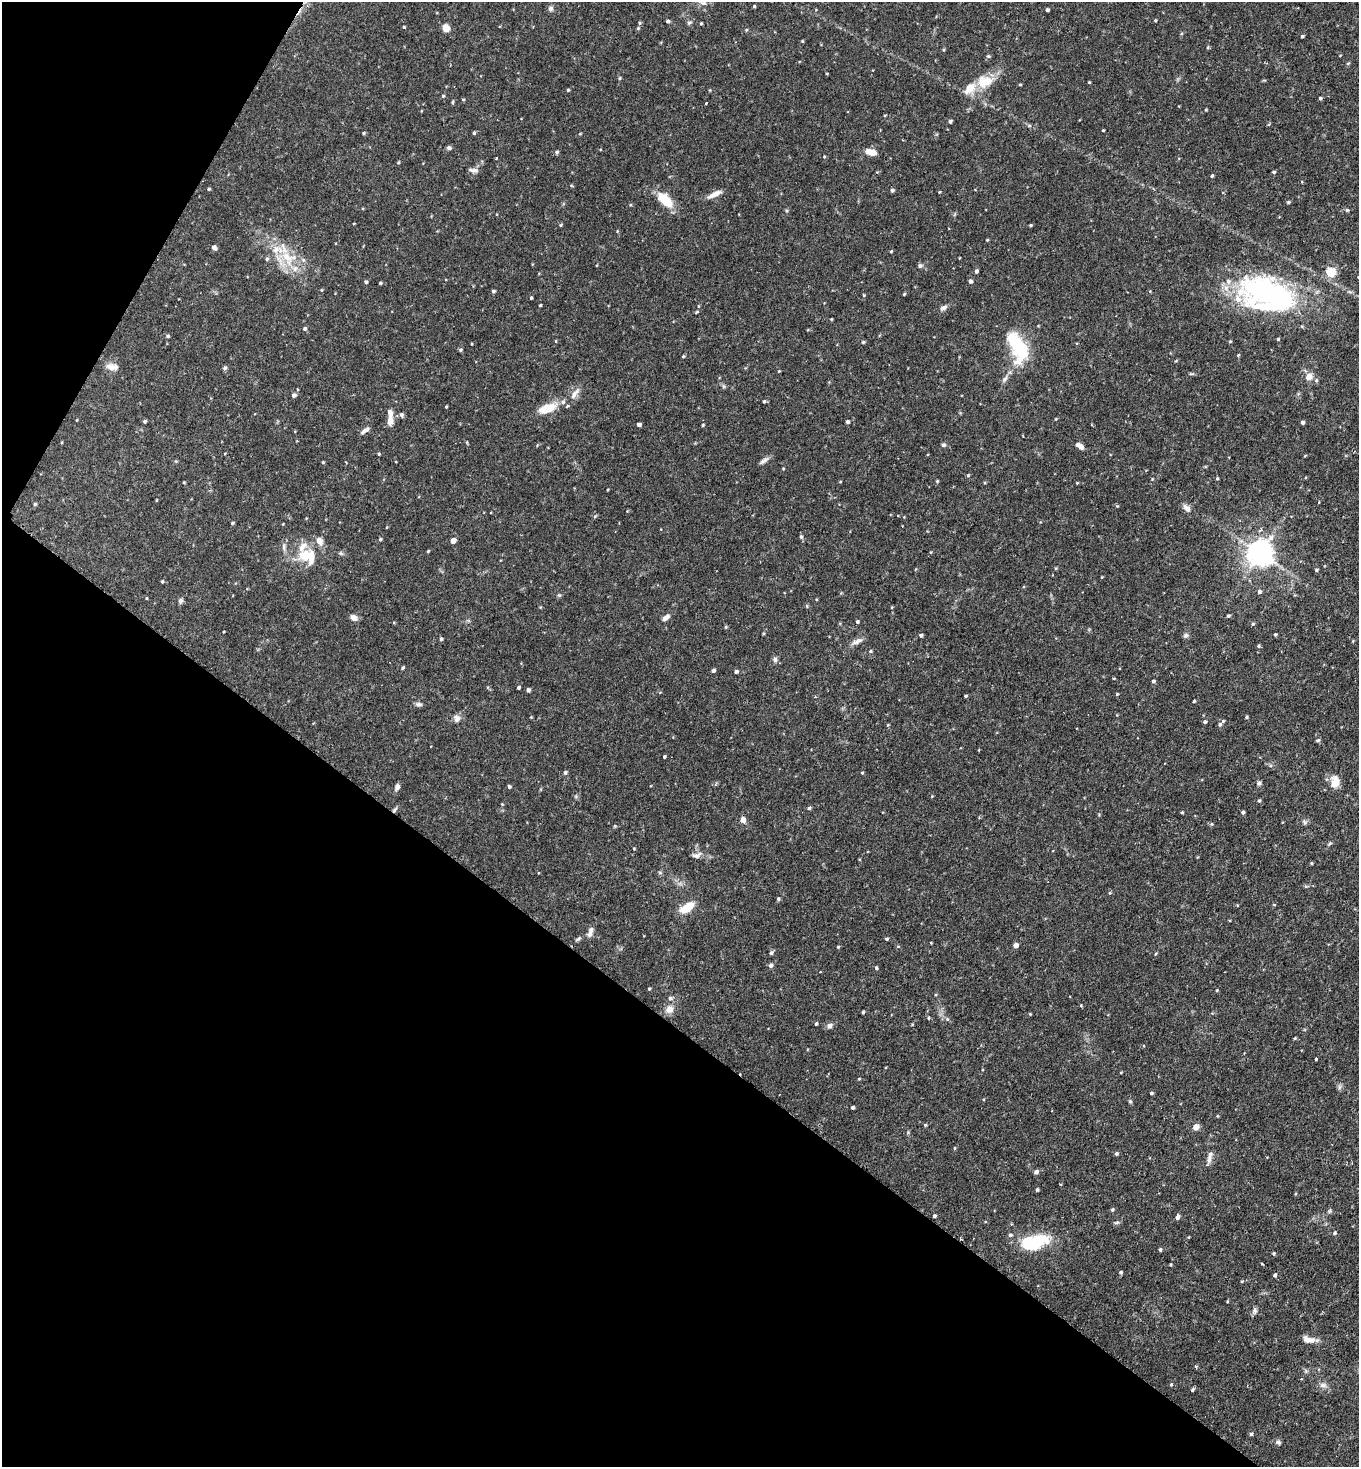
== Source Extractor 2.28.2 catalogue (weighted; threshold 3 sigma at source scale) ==
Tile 9 of 4 x 4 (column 1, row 3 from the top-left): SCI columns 340-1696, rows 1473-2937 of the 5925 x 5903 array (HDU 1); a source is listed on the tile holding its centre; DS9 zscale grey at full resolution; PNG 1361 x 1469 px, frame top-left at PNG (2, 2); no overlay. Shown black and unused: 34% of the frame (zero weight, under 2 of 3 exposures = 3% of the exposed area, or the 3 px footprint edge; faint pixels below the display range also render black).
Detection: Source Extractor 2.28.2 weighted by HDU 2 'WHT'; one run over the whole footprint, this tile lists its part. Background 0.0863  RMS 0.0053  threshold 0.0237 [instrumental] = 3 sigma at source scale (4.5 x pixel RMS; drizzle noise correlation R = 1.50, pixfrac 1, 0.05/0.05 arcsec/px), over >= 5 px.
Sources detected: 256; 11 inside a brighter listed object's ellipse — not listed separately; the other 245 listed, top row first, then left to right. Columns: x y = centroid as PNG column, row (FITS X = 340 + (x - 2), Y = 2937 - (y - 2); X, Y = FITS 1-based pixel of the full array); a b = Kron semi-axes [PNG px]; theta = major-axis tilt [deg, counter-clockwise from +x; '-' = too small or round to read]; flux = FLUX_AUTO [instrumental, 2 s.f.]
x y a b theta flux
703 3 9 6 -1 1.5
754 6 3 3 - 0.63
550 8 7 7 - 1.3
1047 10 3 3 - 0.97
1155 20 3 3 - 0.54
668 21 4 4 - 1.1
640 23 5 4 - 0.61
689 23 7 5 39 0.95
701 23 3 3 - 0.46
404 27 4 3 - 0.5
446 28 6 6 - 5.7
638 28 5 4 - 0.58
746 30 4 3 - 0.48
1302 36 4 3 - 0.66
802 41 4 3 - 0.46
988 56 5 4 - 0.64
1348 63 5 4 - 0.57
827 73 3 2 - 0.4
619 78 5 4 - 0.58
985 81 21 17 8 11
1089 82 3 3 - 0.42
1020 84 4 3 - 0.43
568 90 4 3 - 0.53
443 96 4 4 - 0.51
1320 98 4 4 - 0.8
463 99 5 3 - 0.38
452 102 5 3 - 0.59
706 103 3 2 - 0.44
1206 110 4 3 - 0.44
950 121 4 3 - 1
1029 126 6 4 0 0.7
1103 130 3 2 - 0.44
363 133 4 4 - 0.54
474 133 4 4 - 0.75
449 148 6 5 - 0.93
557 152 4 4 - 0.92
872 152 9 7 3 4
824 156 4 4 - 0.42
496 158 3 3 - 0.78
398 162 4 3 - 0.47
473 170 14 5 -5 1.8
1274 172 4 3 - 0.77
1212 176 3 3 - 0.71
209 189 4 3 - 0.64
892 190 4 3 - 1.2
939 192 4 3 - 0.41
714 194 19 6 26 3.7
665 200 19 10 -45 13
1288 202 4 4 - 0.67
1347 210 5 4 - 0.72
561 225 4 3 - 0.49
1030 225 4 3 - 0.56
987 240 3 3 - 0.43
214 248 6 5 - 1.8
891 251 4 3 - 0.59
288 258 30 19 -38 18
920 266 6 5 - 1.1
976 271 5 4 - 1.1
1331 272 5 5 - 28
1358 277 4 3 - 0.36
970 281 5 4 - 0.98
366 282 5 4 - 0.75
380 283 3 3 - 0.64
493 291 5 4 - 0.8
904 294 5 3 - 0.46
1266 294 70 39 -16 100
864 295 5 3 - 0.44
531 298 3 3 - 0.65
540 305 3 3 - 0.46
944 307 10 5 27 1.6
697 312 5 3 - 0.51
831 319 3 2 - 0.38
305 329 5 5 - 0.95
168 336 5 4 - 0.71
1278 339 3 3 - 0.53
556 341 5 3 - 0.38
1230 341 4 4 - 0.47
863 342 5 4 - 0.58
1017 347 38 17 -66 30
460 350 5 4 - 0.73
1238 355 5 3 - 0.43
683 356 4 3 - 0.54
110 367 14 9 -37 3.6
225 368 5 4 - 1.1
779 371 3 3 - 0.37
1309 377 11 9 43 3.6
1005 379 11 5 57 1.8
723 386 6 4 -71 0.72
575 394 20 7 56 3.8
294 395 5 5 - 1.3
764 401 4 4 - 0.64
446 407 3 2 - 0.45
547 408 22 11 21 9.6
401 415 6 5 - 1.2
1056 419 4 3 - 0.37
145 421 4 4 - 0.81
390 421 12 7 86 3.2
847 422 4 4 - 1
1303 423 4 4 - 1.3
639 425 4 3 - 1.4
703 425 4 3 - 0.53
365 430 13 5 35 1.8
466 442 5 3 - 0.47
944 445 6 5 - 0.98
1080 446 9 5 -37 2.7
379 454 4 4 - 0.44
1305 456 5 3 - 0.44
764 461 14 5 36 1.8
323 462 4 4 - 0.46
968 475 5 4 - 0.58
1152 479 4 3 - 0.38
1217 479 5 3 - 0.49
937 481 5 3 - 0.47
184 482 3 3 - 0.43
840 482 4 3 - 0.39
1077 483 4 4 - 0.41
156 500 4 3 - 0.33
35 504 5 4 - 0.58
1117 506 4 4 - 0.44
1187 508 12 7 -46 2.4
232 523 4 3 - 0.66
801 537 5 5 - 0.88
380 539 4 4 - 0.62
319 541 13 8 -62 3.2
453 541 5 4 - 4.5
284 547 13 4 -84 1.6
428 551 5 3 - 0.47
1260 553 8 8 - 590
305 556 19 16 52 11
1316 570 4 3 - 0.69
162 582 4 3 - 0.54
1259 592 5 5 - 1.1
559 595 5 5 - 0.62
147 598 4 2 - 0.45
180 601 8 6 64 1.1
891 607 4 3 - 0.49
1228 616 4 3 - 0.74
666 617 11 6 39 2.3
354 618 9 6 -26 2.4
857 622 4 4 - 0.76
1253 624 5 4 - 0.7
726 627 5 4 - 0.53
223 632 3 2 - 0.37
1275 634 4 4 - 0.57
921 635 4 3 - 0.97
1186 635 7 6 - 1.2
441 639 4 4 - 0.82
857 641 16 6 23 2.4
1258 646 5 4 - 0.65
870 651 4 3 - 0.61
775 659 7 6 - 1.4
403 668 4 3 - 0.58
713 670 4 4 - 1.2
736 672 5 4 - 1
1153 681 4 4 - 0.82
518 688 4 3 - 0.79
528 690 4 4 - 1.3
1117 694 4 3 - 0.43
966 696 4 3 - 0.56
1194 701 4 3 - 0.5
419 704 8 6 -11 1.5
531 717 3 3 - 0.36
1247 717 4 4 - 0.6
457 718 10 9 - 2.4
1205 722 4 4 - 0.9
1220 724 5 5 - 0.92
888 725 4 4 - 0.46
1318 740 6 5 - 0.71
664 756 3 3 - 0.63
565 773 5 4 - 1
862 773 4 3 - 0.48
1335 782 16 10 89 5.5
1259 783 7 5 61 1.1
397 787 8 5 70 1.9
509 787 4 4 - 0.84
1259 801 4 4 - 0.72
809 808 4 4 - 0.74
394 810 8 4 49 1.1
1182 812 3 3 - 0.53
1243 812 4 4 - 0.89
743 820 7 6 - 2.2
1305 822 8 5 -51 1
1211 824 5 4 - 0.63
1330 844 7 4 44 0.69
634 849 3 3 - 0.42
697 855 13 7 16 2.3
1311 863 4 4 - 0.49
660 873 6 4 -1 0.67
778 899 4 4 - 0.82
1237 905 4 3 - 0.38
687 907 14 7 33 11
590 932 13 6 74 2.3
887 939 4 3 - 0.66
1016 945 4 4 - 3.2
838 947 4 3 - 0.53
771 953 5 4 - 0.96
1155 954 5 3 - 0.47
771 965 6 5 - 1.4
876 968 4 4 - 0.75
649 989 4 3 - 0.55
1217 990 4 3 - 0.45
670 998 6 5 - 1.1
670 1009 11 10 - 3.7
863 1012 3 3 - 0.66
1030 1014 3 3 - 0.41
929 1018 4 3 - 0.48
816 1024 4 3 - 0.63
829 1026 7 6 - 1.8
1295 1038 4 3 - 0.48
1316 1059 3 2 - 0.65
1121 1072 4 3 - 0.42
859 1079 4 3 - 0.4
1339 1087 7 4 89 1.1
1151 1093 4 3 - 0.66
1130 1101 5 4 - 0.61
853 1107 3 3 - 1.1
1196 1127 6 6 - 3.3
954 1148 5 3 - 0.41
1116 1153 5 4 - 0.84
1209 1157 19 6 78 2.6
1036 1172 6 5 - 1.3
1037 1190 3 3 - 0.77
1112 1210 5 4 - 0.72
1329 1211 6 5 - 0.78
934 1216 4 3 - 0.85
1177 1217 6 4 66 1.5
1335 1233 5 5 - 0.73
1010 1235 5 4 - 0.99
1189 1237 4 3 - 0.4
1035 1242 32 15 15 26
1160 1250 4 3 - 0.69
1274 1254 4 4 - 0.66
1262 1264 3 2 - 0.47
1121 1272 5 4 - 0.78
1275 1275 5 4 - 0.95
1242 1281 4 3 - 0.41
1227 1301 4 3 - 0.4
1255 1311 10 5 -86 1.3
1309 1340 19 7 -11 4.1
1306 1371 7 4 -71 0.8
1171 1385 5 4 - 0.54
1323 1385 10 6 -9 1.9
1192 1390 5 4 - 0.78
1251 1434 4 4 - 0.8
1278 1442 8 5 -10 1.2
Overlapping masked pixels (flux is a lower limit): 1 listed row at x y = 394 810
Isophote crosses this tile's border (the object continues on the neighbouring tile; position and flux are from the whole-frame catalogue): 1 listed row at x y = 1358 277